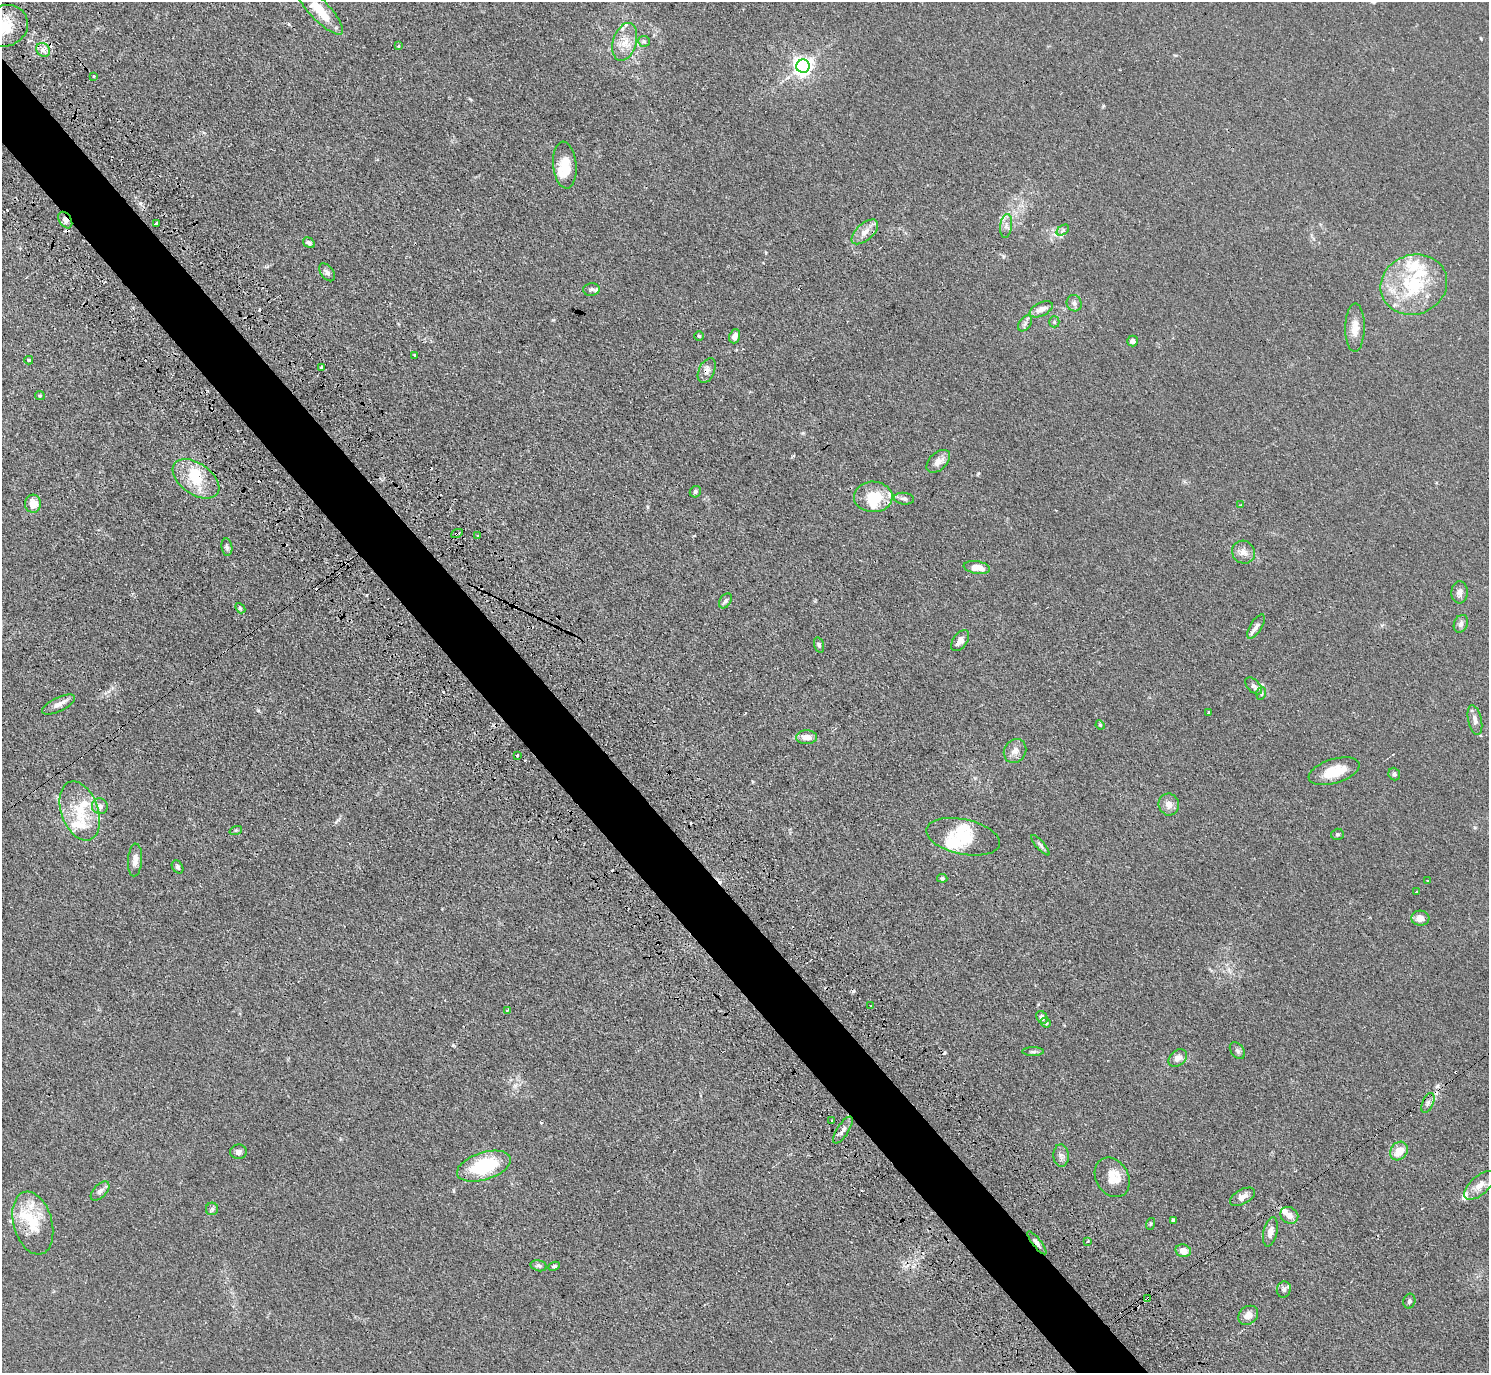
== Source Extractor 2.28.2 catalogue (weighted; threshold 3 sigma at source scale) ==
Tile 11 of 4 x 4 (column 3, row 3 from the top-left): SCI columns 3024-4510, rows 1712-3082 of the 6046 x 6025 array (HDU 1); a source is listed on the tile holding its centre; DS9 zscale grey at full resolution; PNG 1491 x 1375 px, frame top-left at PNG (2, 2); each listed source drawn as its Kron ellipse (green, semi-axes under 4 px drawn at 4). Shown black and unused: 5% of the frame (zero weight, under 3 of 4 exposures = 4% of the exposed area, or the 3 px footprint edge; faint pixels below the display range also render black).
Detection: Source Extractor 2.28.2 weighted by HDU 2 'WHT'; one run over the whole footprint, this tile lists its part. Background 0.0335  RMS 0.0033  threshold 0.0147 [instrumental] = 3 sigma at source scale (4.5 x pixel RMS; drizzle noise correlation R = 1.50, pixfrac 1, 0.05/0.05 arcsec/px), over >= 5 px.
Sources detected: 148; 3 inside a brighter object's white glare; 24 cosmic-ray / hot-pixel residue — neither listed nor drawn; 14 inside a brighter listed object's ellipse — not listed separately; the other 107 listed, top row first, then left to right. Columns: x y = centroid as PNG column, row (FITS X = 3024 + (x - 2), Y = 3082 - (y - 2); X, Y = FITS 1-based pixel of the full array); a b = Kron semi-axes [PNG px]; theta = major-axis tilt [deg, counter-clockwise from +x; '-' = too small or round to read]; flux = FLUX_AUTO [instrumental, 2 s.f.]
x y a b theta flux
319 10 32 10 -47 9.6
5 26 23 20 24 8.3
644 41 6 5 - 0.59
625 42 19 11 73 4.6
398 46 3 3 - 0.79
43 50 7 6 - 1.4
803 66 6 6 - 160
94 76 3 2 - 0.46
565 165 23 11 -85 5.6
65 220 9 6 -58 1.7
156 223 4 3 - 0.97
1006 226 12 6 83 1.5
1063 230 7 4 35 0.67
865 232 16 8 42 2.8
309 243 6 5 - 0.81
327 272 10 6 -52 1.2
1414 285 34 29 21 24
591 289 8 6 5 0.86
1074 303 8 7 - 1
1041 309 12 6 25 2.2
1054 322 5 5 - 0.48
1025 323 9 5 55 0.94
1355 328 24 9 89 4
699 336 4 4 - 0.39
735 336 7 5 70 1.9
1133 341 5 5 - 0.89
415 355 3 2 - 0.4
29 360 4 3 - 0.46
321 367 3 3 - 0.56
707 371 13 8 65 1.7
40 396 5 4 - 0.38
938 461 14 8 43 2.5
196 479 26 15 -35 9.8
695 492 6 5 - 0.58
873 497 19 15 -2 10
904 499 10 6 -6 0.96
33 504 9 8 - 4
1241 505 4 3 - 0.45
457 533 6 3 23 1.1
477 536 4 2 - 0.29
227 547 9 5 -82 0.8
1243 552 12 11 - 2.2
977 567 13 6 -8 3.5
1460 592 11 8 87 1.5
725 601 8 5 55 0.79
240 608 6 4 -47 0.44
1461 624 9 7 68 1.3
1256 626 14 6 58 1.5
960 641 12 7 55 2.1
819 645 8 4 -75 0.58
1254 686 10 6 -46 1.1
1261 693 6 5 - 0.5
59 704 18 7 26 2.2
1209 713 3 3 - 6.3
1475 720 15 6 -77 1.8
1100 725 4 4 - 0.33
807 737 10 7 1 2.5
1015 751 12 11 - 2.2
517 755 3 3 - 1.7
1334 771 26 12 17 8
1394 774 6 5 - 0.84
1169 804 11 10 - 2.3
100 806 8 7 - 1.4
80 811 31 18 -70 11
236 830 6 4 18 0.44
1337 834 6 5 - 0.55
963 837 37 17 -12 10
1040 845 13 4 -49 0.82
135 860 16 7 86 2.3
178 867 7 5 -57 0.76
942 878 5 4 - 0.57
1428 881 3 2 - 0.34
1416 892 3 2 - 0.59
1420 918 9 7 -4 2.6
871 1006 3 3 - 0.5
507 1010 3 3 - 0.5
1042 1017 7 5 -59 1.2
1046 1023 5 4 - 0.51
1237 1051 9 6 -51 0.84
1033 1052 11 4 0 0.7
1178 1058 10 7 39 2.1
1428 1103 10 5 65 1.1
832 1120 2 2 - 0.3
843 1130 15 6 57 1.7
1399 1151 10 8 52 4.7
238 1152 8 7 - 1.1
1061 1155 11 7 -86 1.3
484 1166 28 13 17 20
1112 1177 21 16 -59 5.1
1480 1185 19 9 41 3.2
100 1191 12 6 46 1.2
1242 1197 14 7 30 2
212 1209 6 6 - 0.72
1289 1215 9 8 - 1.9
1173 1220 3 3 - 0.5
33 1223 32 19 -75 11
1150 1224 6 4 71 0.39
1270 1232 15 7 76 2
1088 1241 3 3 - 0.83
1037 1243 14 4 -52 1.2
1183 1251 8 6 -12 2.4
539 1266 8 5 -13 0.71
554 1266 6 4 26 0.57
1284 1289 8 7 - 1
1148 1298 3 3 - 0.81
1409 1301 7 6 - 0.73
1248 1315 11 8 38 2.1
Overlapping masked pixels (flux is a lower limit): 7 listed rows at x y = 65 220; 707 371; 457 533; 1428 1103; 33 1223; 1037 1243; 1148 1298
Isophote crosses this tile's border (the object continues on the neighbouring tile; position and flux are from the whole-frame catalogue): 2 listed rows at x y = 319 10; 5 26
Unlisted compact peaks at least as high as the median listed source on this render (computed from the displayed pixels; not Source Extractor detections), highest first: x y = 140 203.